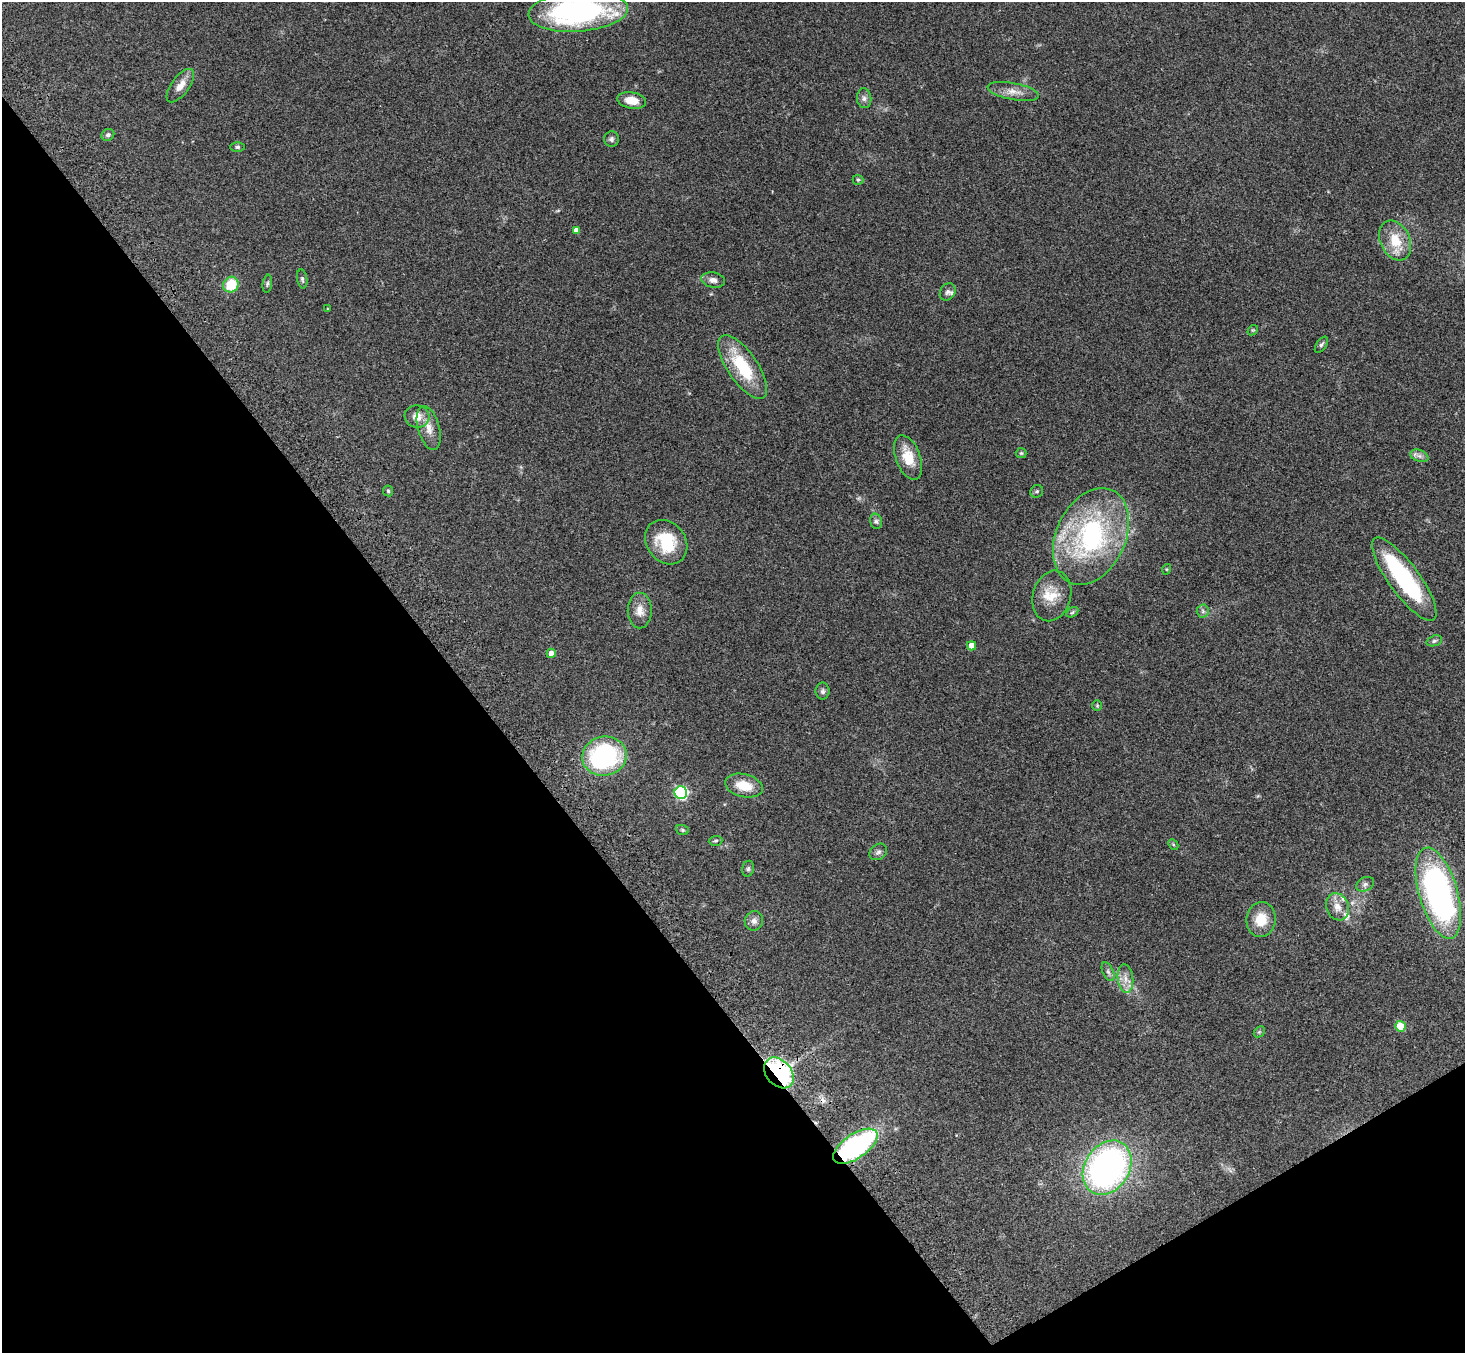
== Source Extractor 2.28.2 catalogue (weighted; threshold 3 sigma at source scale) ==
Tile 14 of 4 x 4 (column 2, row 4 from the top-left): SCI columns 1544-3006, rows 354-1704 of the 6009 x 5974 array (HDU 1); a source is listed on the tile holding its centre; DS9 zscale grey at full resolution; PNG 1467 x 1355 px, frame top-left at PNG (2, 2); each listed source drawn as its Kron ellipse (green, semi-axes under 4 px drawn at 4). Shown black and unused: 35% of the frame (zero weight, under 3 of 4 exposures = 5% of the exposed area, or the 3 px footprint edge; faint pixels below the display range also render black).
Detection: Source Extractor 2.28.2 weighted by HDU 2 'WHT'; one run over the whole footprint, this tile lists its part. Background 0.214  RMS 0.0086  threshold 0.0387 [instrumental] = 3 sigma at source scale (4.5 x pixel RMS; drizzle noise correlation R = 1.50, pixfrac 1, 0.05/0.05 arcsec/px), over >= 5 px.
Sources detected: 67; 1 inside a brighter object's white glare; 1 cosmic-ray / hot-pixel residue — neither listed nor drawn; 4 inside a brighter listed object's ellipse — not listed separately; the other 61 listed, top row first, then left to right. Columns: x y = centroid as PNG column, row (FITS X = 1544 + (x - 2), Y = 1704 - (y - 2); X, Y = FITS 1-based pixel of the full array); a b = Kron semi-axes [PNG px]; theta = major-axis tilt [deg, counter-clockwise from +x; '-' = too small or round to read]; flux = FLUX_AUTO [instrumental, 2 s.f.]
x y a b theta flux
578 11 50 20 4 170
180 86 20 9 53 8.3
1013 92 26 8 -10 9.1
864 98 10 7 -83 3.2
632 100 14 8 -10 11
108 135 7 6 - 2.3
611 139 7 7 - 2.5
237 147 7 5 0 1.5
858 180 5 5 - 1.1
576 230 4 4 - 4.4
1395 241 21 14 -65 21
302 279 9 5 -80 1.8
713 280 12 7 -10 4.8
267 284 9 4 82 1.7
231 285 8 7 - 24
948 292 9 7 55 2.6
328 309 4 3 - 0.63
1253 330 6 4 41 1.1
1321 345 9 5 56 2
743 367 37 15 -56 45
417 416 12 11 - 9.3
429 428 22 10 -74 10
1021 453 5 5 - 1.1
1419 456 9 5 -20 3
908 457 23 12 -70 18
388 491 5 5 - 1.2
1037 491 7 6 - 1.6
876 521 8 6 -74 2.2
1091 536 51 34 65 150
666 542 24 19 -52 36
1167 569 5 3 - 0.78
1404 579 50 15 -54 93
1052 596 26 19 74 18
640 610 18 12 -90 9.1
1203 611 6 6 - 2.2
1072 612 6 4 32 1.3
1434 641 8 5 19 1.7
972 646 4 4 - 6.5
551 653 4 4 - 6.2
823 691 8 7 - 2.2
1097 706 5 4 - 0.95
604 756 22 19 12 120
744 786 19 11 -13 17
681 793 6 6 - 110
682 830 6 5 - 1.3
716 841 7 5 3 1.4
1173 844 6 4 -46 1.1
878 852 9 7 39 2.7
748 869 8 6 74 1.7
1365 884 9 6 29 2.7
1438 893 47 19 -74 260
1337 907 14 11 -69 8.3
1261 919 17 14 81 18
754 921 10 9 - 4.1
1108 972 10 5 -65 2.5
1125 979 14 7 -85 6.7
1400 1026 5 5 - 24
1259 1032 6 4 43 1.3
779 1073 17 12 -48 200
855 1146 25 12 34 150
1107 1168 29 22 57 290
Overlapping masked pixels (flux is a lower limit): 2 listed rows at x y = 779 1073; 855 1146
Isophote crosses this tile's border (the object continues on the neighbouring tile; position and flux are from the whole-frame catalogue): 1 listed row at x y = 578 11